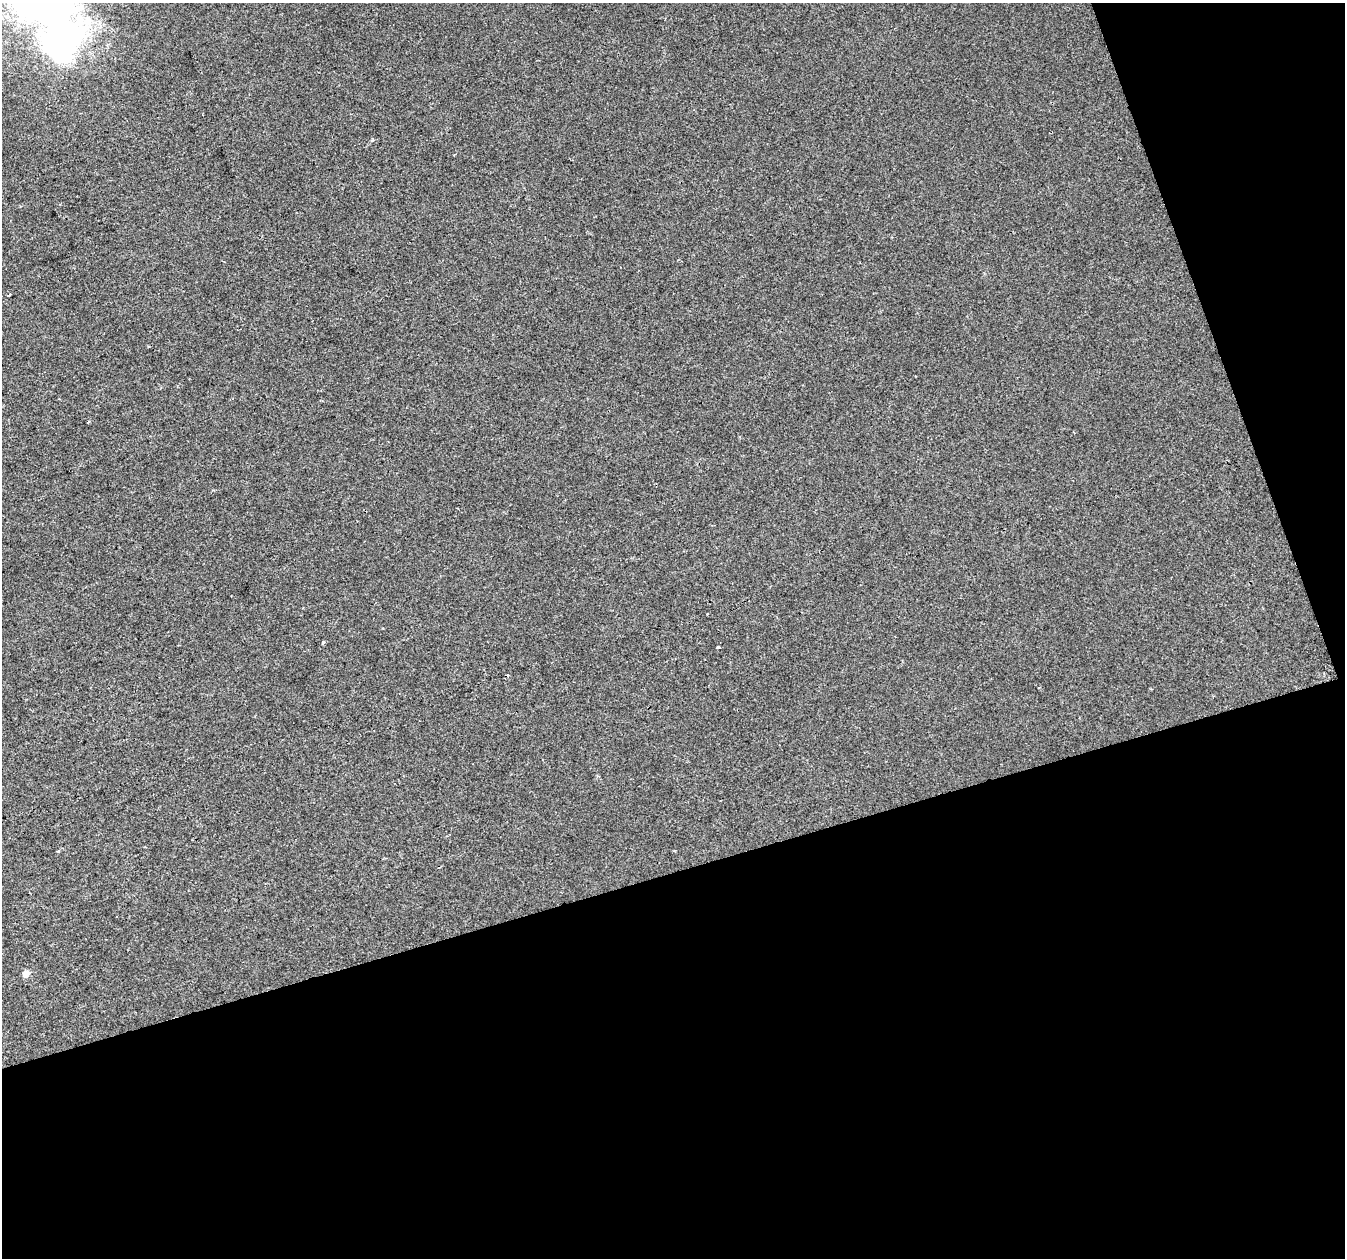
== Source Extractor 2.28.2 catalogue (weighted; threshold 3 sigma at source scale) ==
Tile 4 of 2 x 2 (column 2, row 2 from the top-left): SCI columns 1344-2686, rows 57-1312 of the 2686 x 2608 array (HDU 1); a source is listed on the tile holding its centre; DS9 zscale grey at full resolution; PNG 1347 x 1260 px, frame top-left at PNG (2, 3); no overlay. Shown black and unused: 36% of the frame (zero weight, under 2 of 3 exposures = <1% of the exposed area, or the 3 px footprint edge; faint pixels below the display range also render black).
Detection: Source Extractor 2.28.2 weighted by HDU 2 'WHT'; one run over the whole footprint, this tile lists its part. Background 2.02e-04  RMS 0.0041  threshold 0.0184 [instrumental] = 3 sigma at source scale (4.5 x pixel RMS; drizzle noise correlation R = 1.50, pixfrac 1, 0.0396/0.0396 arcsec/px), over >= 5 px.
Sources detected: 11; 1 cosmic-ray / hot-pixel residue — not listed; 1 inside a brighter listed object's ellipse — not listed separately; the other 9 listed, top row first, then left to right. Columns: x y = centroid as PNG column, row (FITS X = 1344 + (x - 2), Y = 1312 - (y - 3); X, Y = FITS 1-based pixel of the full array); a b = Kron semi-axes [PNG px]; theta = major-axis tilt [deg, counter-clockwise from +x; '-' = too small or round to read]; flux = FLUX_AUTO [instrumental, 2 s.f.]
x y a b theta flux
61 34 58 34 -88 190
372 140 6 3 43 0.47
9 295 3 2 - 0.7
88 422 3 2 - 0.75
708 614 3 2 - 0.42
323 643 4 3 - 1.5
718 647 4 3 - 1.7
58 851 4 4 - 0.44
26 973 5 4 - 4.5
Isophote crosses this tile's border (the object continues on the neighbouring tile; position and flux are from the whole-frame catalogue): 1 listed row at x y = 61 34